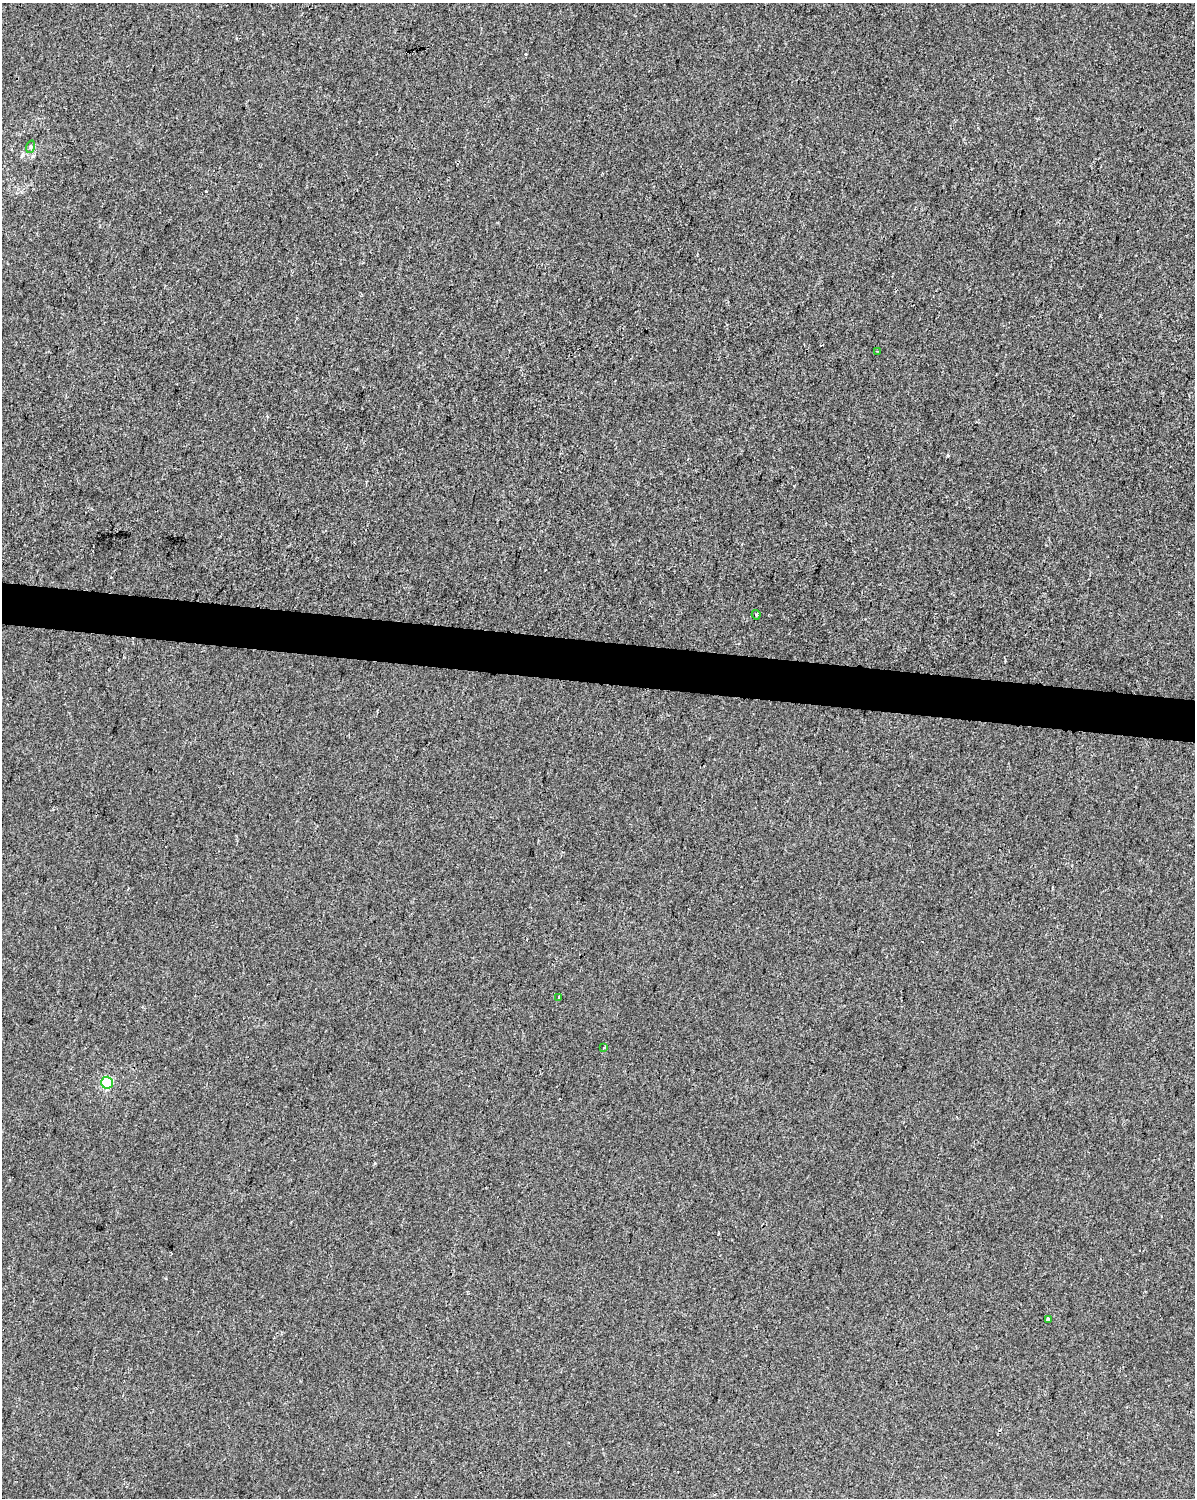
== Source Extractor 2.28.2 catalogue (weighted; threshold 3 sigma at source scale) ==
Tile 6 of 4 x 3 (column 2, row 2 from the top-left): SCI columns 1194-2386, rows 1721-3216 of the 4778 x 4994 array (HDU 1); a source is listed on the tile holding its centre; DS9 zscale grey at full resolution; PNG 1197 x 1500 px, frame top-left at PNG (2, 3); each listed source drawn as its Kron ellipse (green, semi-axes under 4 px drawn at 4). Shown black and unused: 3% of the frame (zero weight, under 2 of 3 exposures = <1% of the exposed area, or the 3 px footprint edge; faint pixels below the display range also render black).
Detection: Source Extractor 2.28.2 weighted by HDU 2 'WHT'; one run over the whole footprint, this tile lists its part. Background -1.15e-04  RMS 0.0042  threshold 0.0191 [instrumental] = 3 sigma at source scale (4.5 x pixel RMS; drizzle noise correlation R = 1.50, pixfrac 1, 0.0396/0.0396 arcsec/px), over >= 5 px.
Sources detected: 8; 1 cosmic-ray / hot-pixel residue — neither listed nor drawn; the other 7 listed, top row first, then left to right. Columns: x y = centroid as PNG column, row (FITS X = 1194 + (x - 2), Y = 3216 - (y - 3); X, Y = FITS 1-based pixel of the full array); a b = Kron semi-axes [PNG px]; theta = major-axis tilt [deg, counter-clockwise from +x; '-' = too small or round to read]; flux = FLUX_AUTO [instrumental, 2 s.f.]
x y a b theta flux
30 147 6 4 71 0.61
877 351 3 2 - 0.35
756 615 4 3 - 0.42
559 997 3 3 - 0.81
604 1047 3 2 - 0.5
107 1083 6 5 - 31
1048 1319 4 3 - 3.1